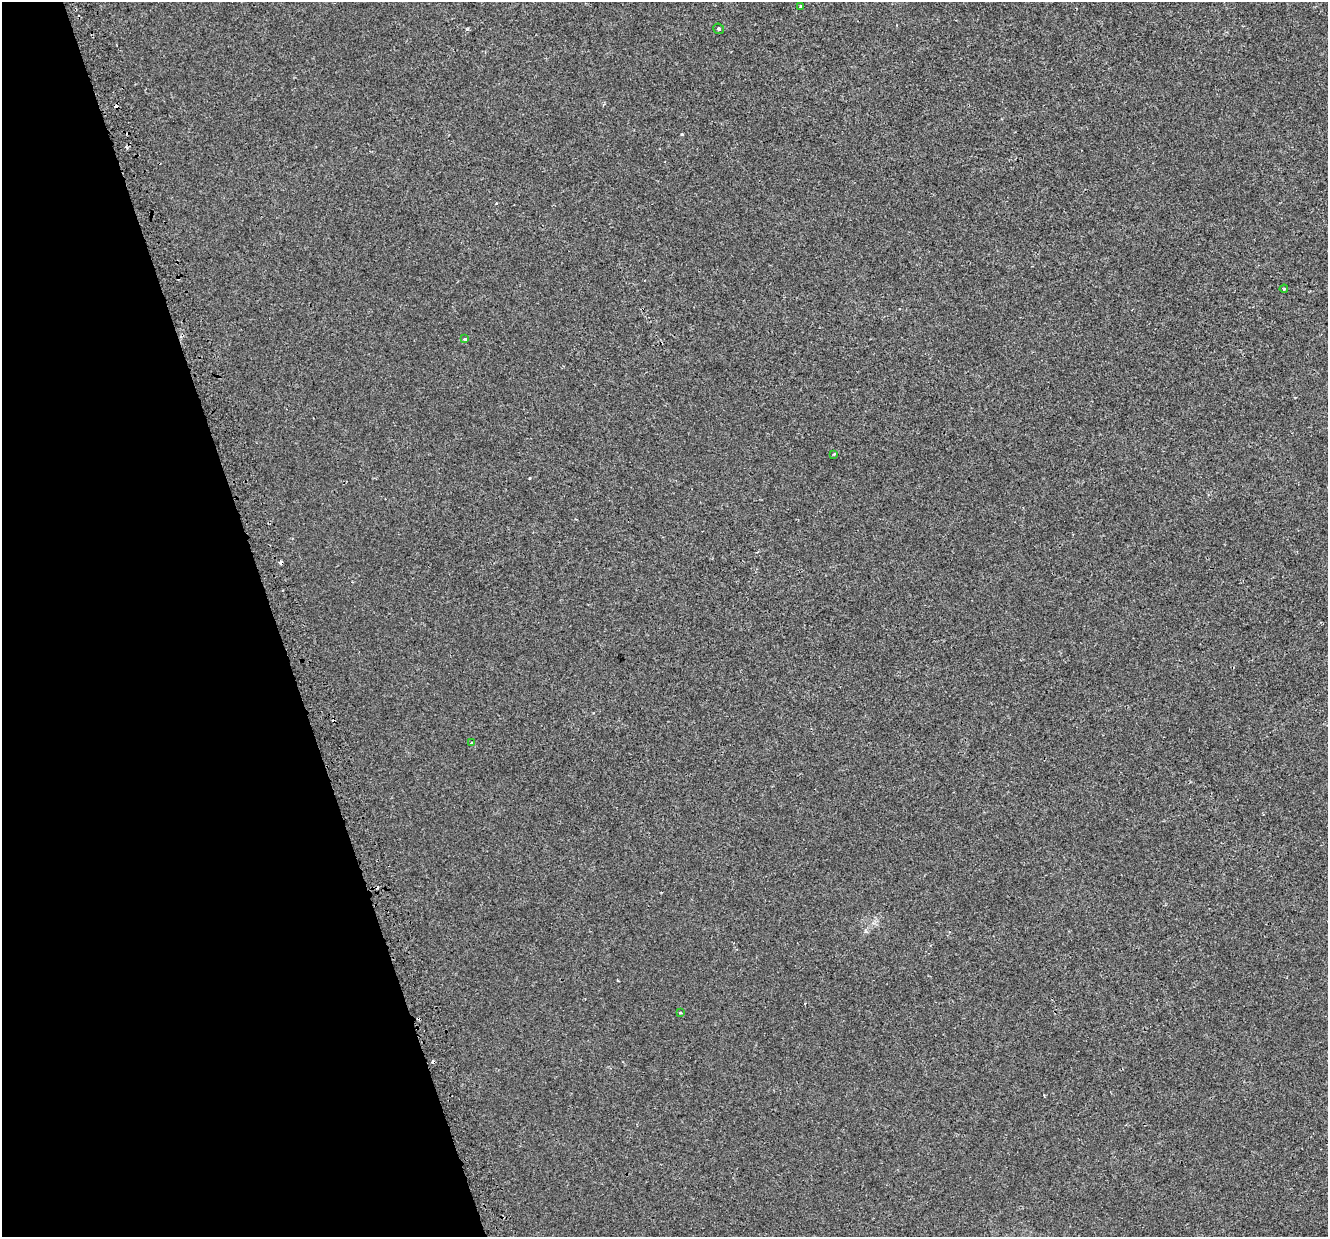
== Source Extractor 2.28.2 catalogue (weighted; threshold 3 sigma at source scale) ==
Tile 5 of 4 x 4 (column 1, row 2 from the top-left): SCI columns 45-1370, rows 2625-3859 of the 5395 x 5196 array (HDU 1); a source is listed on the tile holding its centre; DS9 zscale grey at full resolution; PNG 1330 x 1239 px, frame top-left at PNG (2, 2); each listed source drawn as its Kron ellipse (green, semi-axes under 4 px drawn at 4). Shown black and unused: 21% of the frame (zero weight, under 2 of 3 exposures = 3% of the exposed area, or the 3 px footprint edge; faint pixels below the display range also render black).
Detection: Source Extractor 2.28.2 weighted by HDU 2 'WHT'; one run over the whole footprint, this tile lists its part. Background 4.12e-05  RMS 0.0025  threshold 0.0113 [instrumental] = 3 sigma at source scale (4.5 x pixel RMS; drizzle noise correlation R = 1.50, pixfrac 1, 0.0396/0.0396 arcsec/px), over >= 5 px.
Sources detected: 14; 7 cosmic-ray / hot-pixel residue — neither listed nor drawn; the other 7 listed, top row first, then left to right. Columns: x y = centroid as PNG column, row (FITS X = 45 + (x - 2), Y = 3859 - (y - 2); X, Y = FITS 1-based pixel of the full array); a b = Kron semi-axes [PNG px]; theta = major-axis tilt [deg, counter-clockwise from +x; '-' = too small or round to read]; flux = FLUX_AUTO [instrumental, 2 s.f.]
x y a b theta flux
801 7 3 3 - 1.1
719 29 6 5 - 0.45
1284 289 4 3 - 0.27
465 339 4 4 - 0.26
834 454 3 3 - 0.31
471 743 4 3 - 0.29
680 1012 3 2 - 0.3